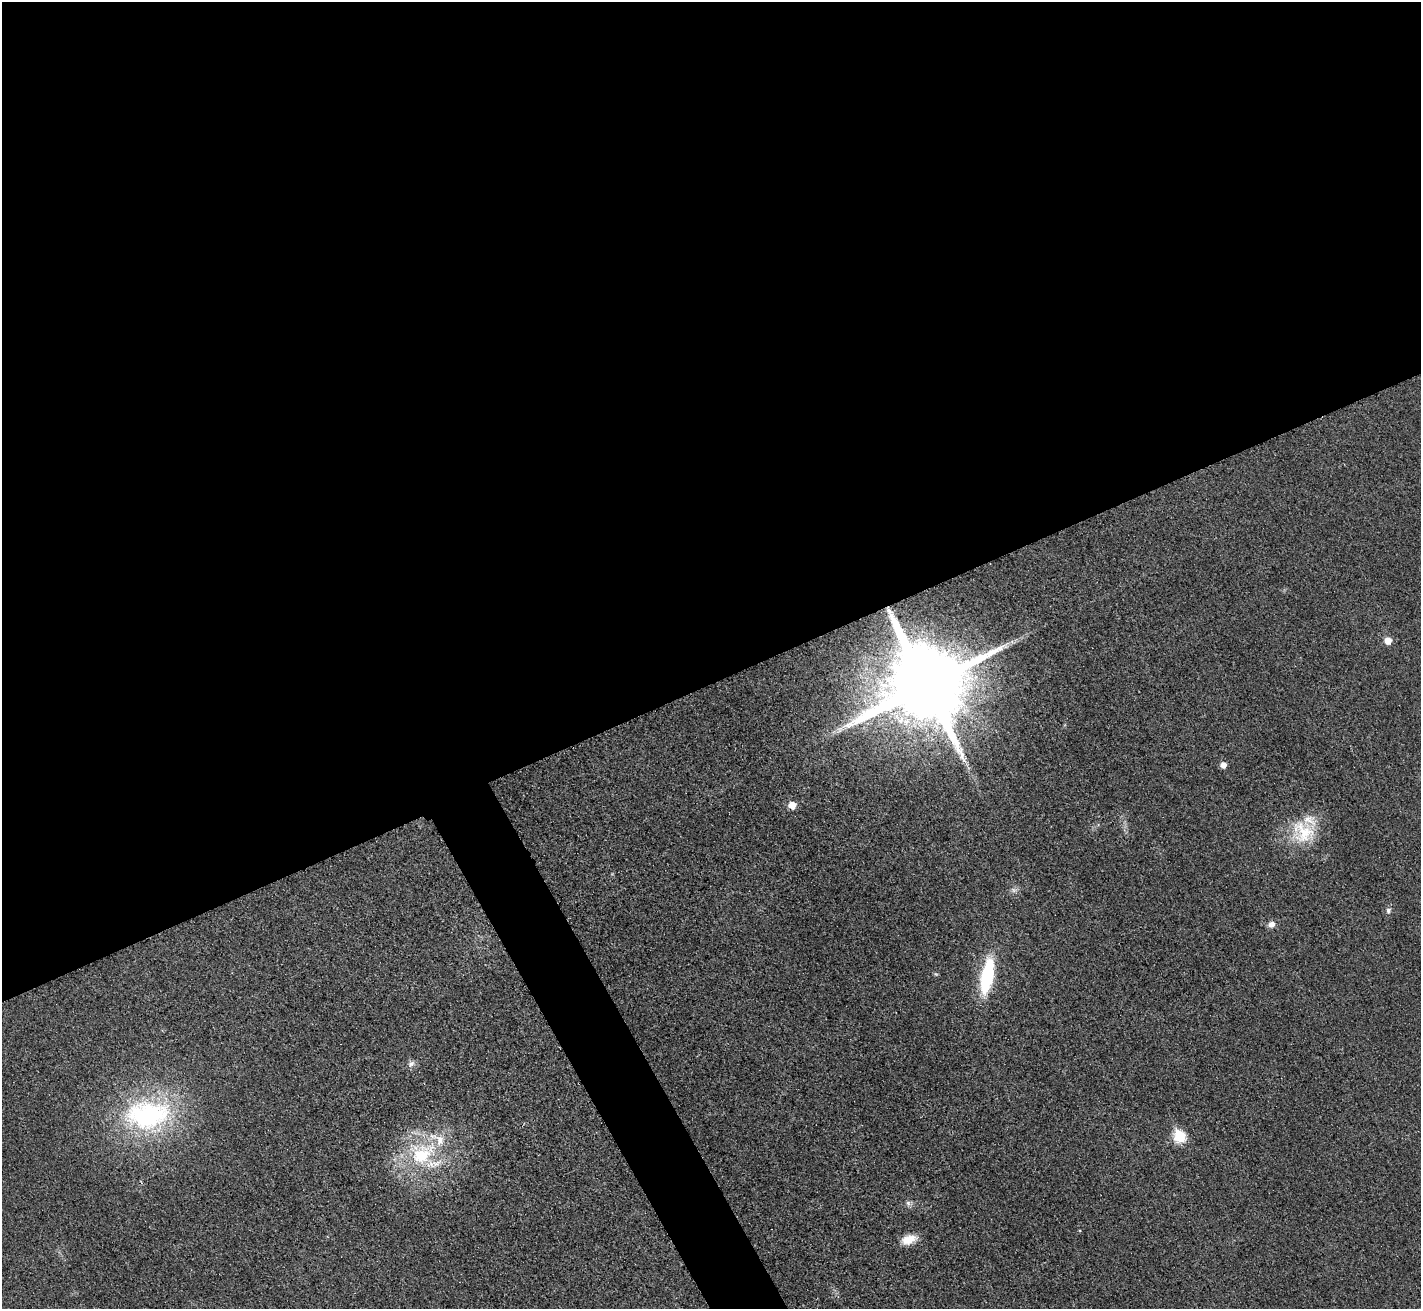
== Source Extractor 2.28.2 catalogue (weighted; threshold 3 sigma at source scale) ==
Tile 2 of 4 x 4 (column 2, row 1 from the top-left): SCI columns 1440-2858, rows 4095-5401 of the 5720 x 5713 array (HDU 1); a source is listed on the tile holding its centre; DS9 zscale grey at full resolution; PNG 1423 x 1311 px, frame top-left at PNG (2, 2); no overlay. Shown black and unused: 54% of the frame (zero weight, under 3 of 4 exposures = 2% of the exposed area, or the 3 px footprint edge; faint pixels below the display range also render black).
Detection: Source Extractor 2.28.2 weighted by HDU 2 'WHT'; one run over the whole footprint, this tile lists its part. Background 0.0237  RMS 0.0059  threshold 0.0264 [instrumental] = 3 sigma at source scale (4.5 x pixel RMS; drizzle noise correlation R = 1.50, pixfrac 1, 0.05/0.05 arcsec/px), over >= 5 px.
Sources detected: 19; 3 inside a brighter listed object's ellipse — not listed separately; the other 16 listed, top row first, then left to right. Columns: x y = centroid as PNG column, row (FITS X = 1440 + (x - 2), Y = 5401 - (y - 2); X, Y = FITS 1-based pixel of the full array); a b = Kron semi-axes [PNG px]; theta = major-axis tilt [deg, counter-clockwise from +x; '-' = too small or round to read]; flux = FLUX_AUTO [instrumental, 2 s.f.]
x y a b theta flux
1388 640 6 6 - 8
926 685 22 22 - 10000
1223 765 5 5 - 4.2
792 805 6 6 - 8
1303 832 35 32 -25 29
1014 890 10 6 -10 2
1388 910 8 7 - 1.9
1271 924 9 8 - 3.2
936 974 6 4 -42 0.81
987 976 38 12 80 42
411 1064 11 8 35 2.5
148 1115 62 38 5 110
1180 1136 7 6 - 45
422 1154 43 35 25 56
908 1203 9 6 -75 1.9
909 1239 19 10 19 8.5
Overlapping masked pixels (flux is a lower limit): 1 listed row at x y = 926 685